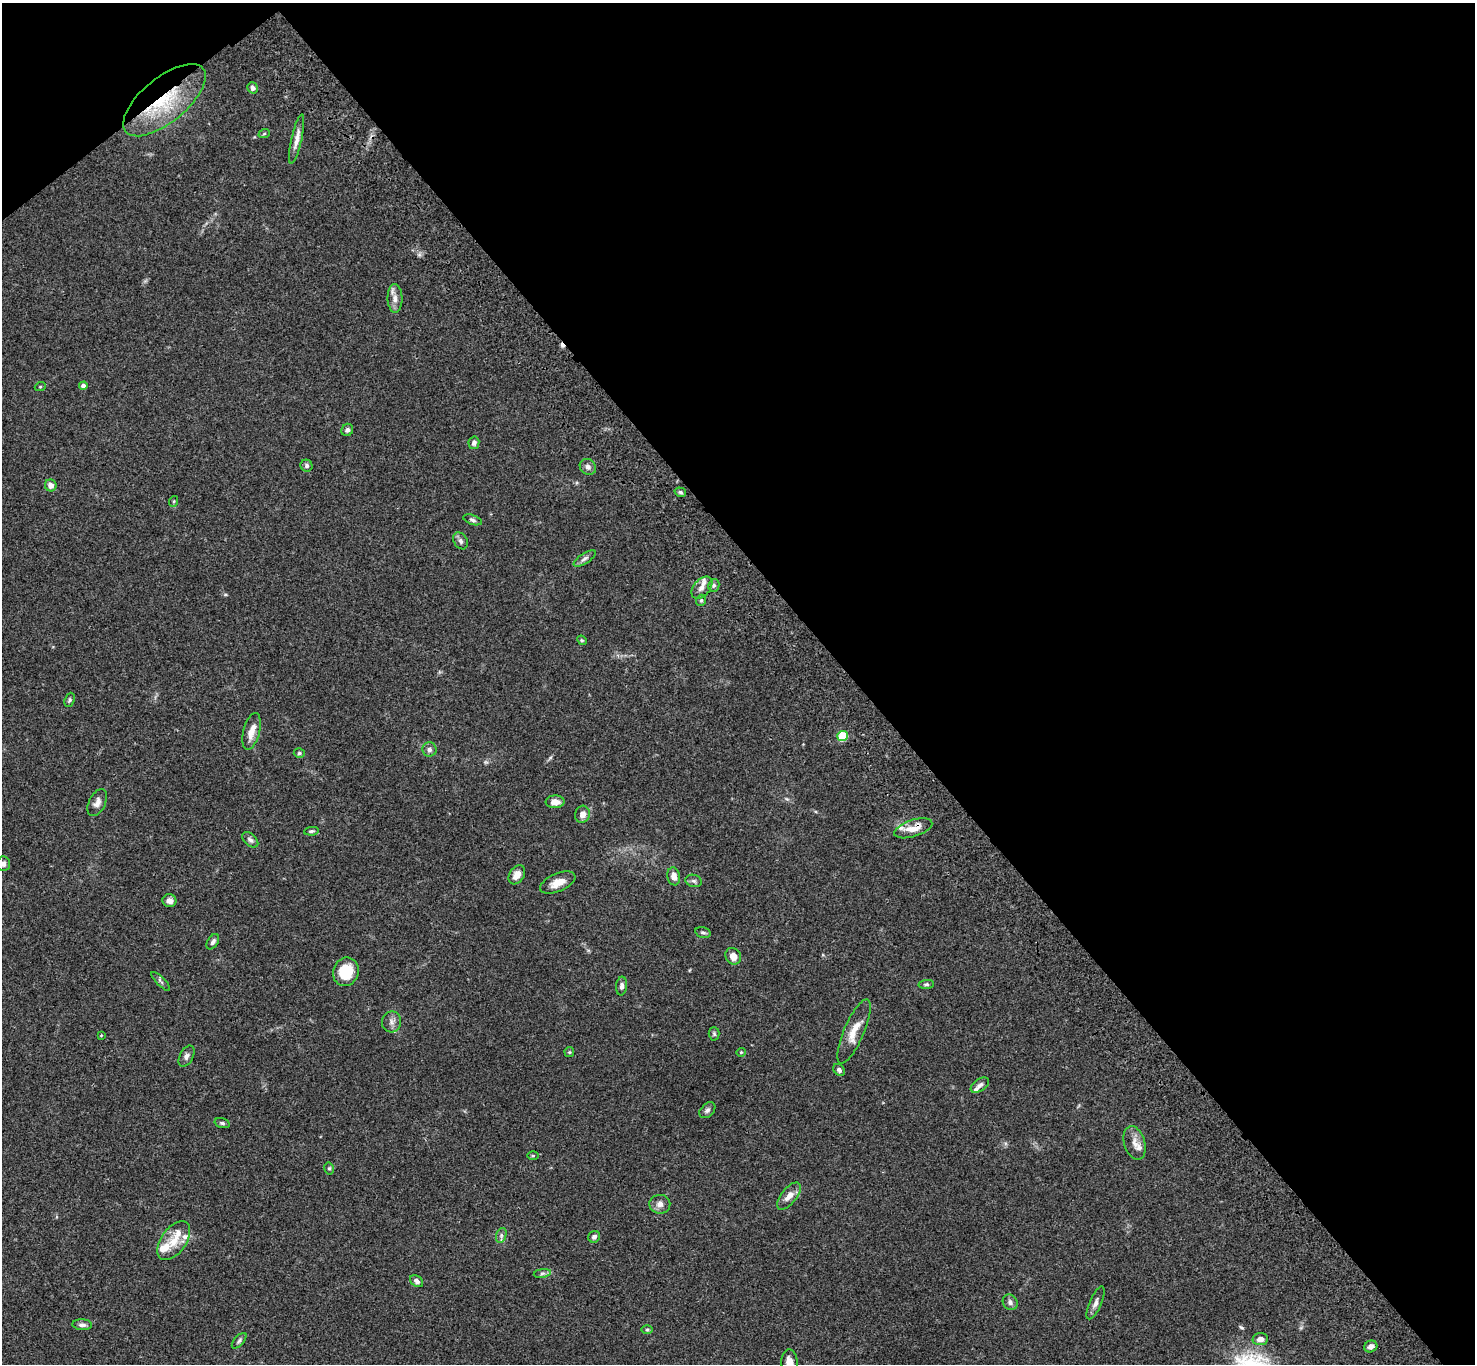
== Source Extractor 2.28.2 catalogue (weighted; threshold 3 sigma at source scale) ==
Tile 3 of 4 x 4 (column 3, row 1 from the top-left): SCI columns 3052-4524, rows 4470-5831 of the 6099 x 6072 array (HDU 1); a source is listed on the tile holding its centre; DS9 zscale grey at full resolution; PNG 1477 x 1366 px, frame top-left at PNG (2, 3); each listed source drawn as its Kron ellipse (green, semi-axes under 4 px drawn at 4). Shown black and unused: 44% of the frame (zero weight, under 3 of 4 exposures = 6% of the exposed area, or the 3 px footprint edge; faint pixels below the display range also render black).
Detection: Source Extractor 2.28.2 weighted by HDU 2 'WHT'; one run over the whole footprint, this tile lists its part. Background 0.0586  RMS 0.0052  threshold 0.0236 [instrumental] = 3 sigma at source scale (4.5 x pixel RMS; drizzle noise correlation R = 1.50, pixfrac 1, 0.05/0.05 arcsec/px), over >= 5 px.
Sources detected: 81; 1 cosmic-ray / hot-pixel residue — neither listed nor drawn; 6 inside a brighter listed object's ellipse — not listed separately; the other 74 listed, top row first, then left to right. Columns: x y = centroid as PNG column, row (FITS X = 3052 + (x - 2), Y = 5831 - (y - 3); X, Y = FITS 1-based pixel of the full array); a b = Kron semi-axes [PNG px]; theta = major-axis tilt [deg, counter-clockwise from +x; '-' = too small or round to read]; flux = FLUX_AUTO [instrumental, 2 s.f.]
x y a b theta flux
252 88 6 5 - 1.5
164 100 50 22 39 35
264 134 6 3 20 0.52
297 139 25 5 77 3.8
395 298 14 7 -89 3.3
83 386 4 4 - 2.5
40 387 5 3 - 0.46
347 430 6 5 - 1.4
474 443 6 5 - 1.3
306 466 6 5 - 1.1
588 467 8 7 - 2
51 485 6 5 - 2.9
680 492 6 4 -17 0.86
174 501 5 3 - 0.51
473 520 10 4 -19 1.2
461 541 9 6 -59 1.6
585 558 13 5 33 1.8
714 585 6 5 - 1.1
702 588 13 8 49 3.5
701 600 6 4 68 0.82
582 640 5 4 - 0.62
70 700 7 5 69 0.88
251 731 19 8 76 5.3
842 736 5 5 - 24
429 749 7 7 - 1.6
299 753 5 4 - 0.89
555 802 9 6 1 3.9
97 803 14 8 64 2.8
582 814 8 7 - 3.1
913 828 20 8 18 6.7
312 831 7 4 6 0.84
250 840 9 5 -42 1.4
3 864 7 6 - 1.4
517 875 10 7 57 4.1
674 876 9 6 -79 4
694 881 8 6 -15 1.4
558 883 19 9 23 5.4
169 901 7 6 - 2.5
703 932 8 5 -14 1.1
213 942 8 5 58 1.4
733 956 9 7 -52 4.2
346 972 14 12 70 15
161 981 13 3 -45 1
926 984 8 4 4 0.99
622 986 9 5 84 1.8
392 1022 10 9 - 2.5
854 1031 35 10 67 8.1
714 1034 7 5 -88 0.95
101 1035 4 2 - 0.31
569 1052 5 5 - 0.56
741 1052 4 4 - 0.5
187 1056 11 6 62 1.8
839 1070 6 5 - 1.4
980 1085 10 6 35 1.7
707 1110 9 6 44 1.6
222 1123 8 4 -15 0.96
1134 1143 17 10 -74 4
533 1156 5 3 - 0.54
329 1168 6 5 - 0.86
789 1196 16 7 51 4.7
660 1204 10 9 - 2.7
501 1235 8 5 72 1.2
594 1237 6 5 - 1.7
174 1241 22 12 54 8.5
542 1273 8 4 9 1.2
417 1281 7 5 -38 1.8
1010 1302 8 7 - 1.6
1096 1303 18 6 66 2.3
82 1325 10 5 -4 2
647 1330 6 4 1 0.61
1260 1339 8 6 5 2.8
239 1341 9 4 48 1.2
1371 1346 6 5 - 2.6
789 1363 13 8 -88 5.2
Overlapping masked pixels (flux is a lower limit): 2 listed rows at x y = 164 100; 913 828
Isophote crosses this tile's border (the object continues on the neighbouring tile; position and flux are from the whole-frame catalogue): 2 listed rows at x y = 3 864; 789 1363